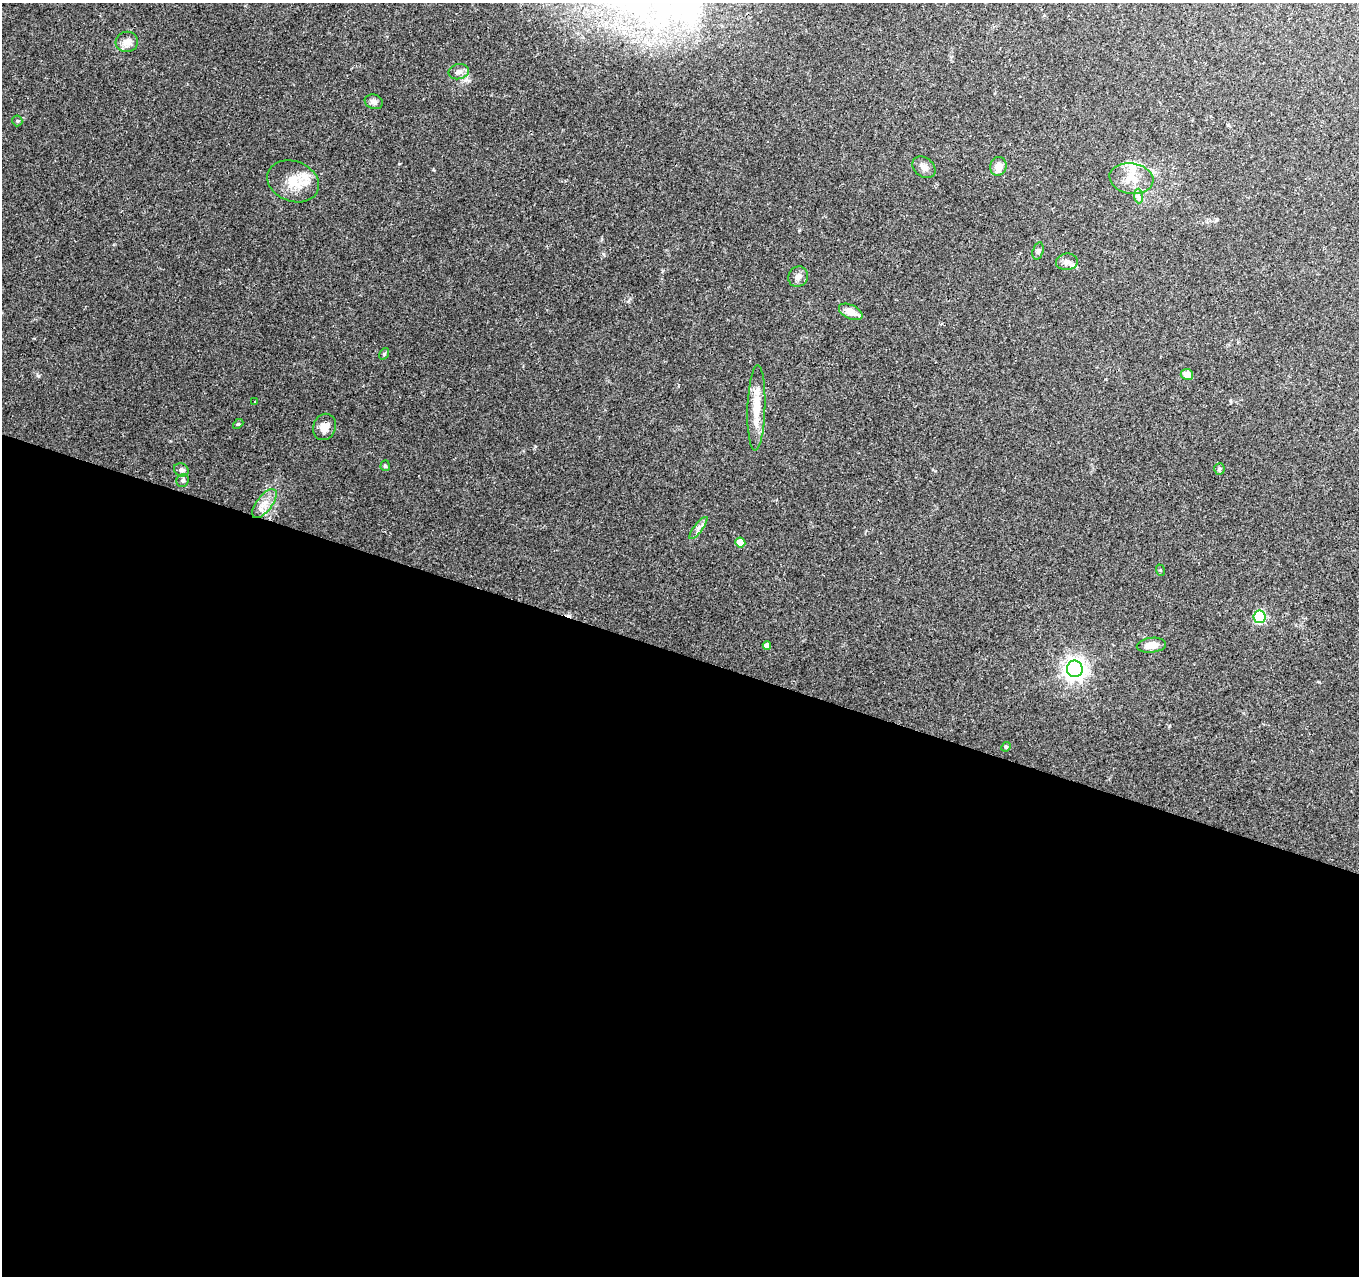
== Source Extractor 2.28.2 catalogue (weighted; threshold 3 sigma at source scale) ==
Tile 14 of 4 x 4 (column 2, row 4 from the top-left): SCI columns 1358-2714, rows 215-1488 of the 5437 x 5587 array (HDU 1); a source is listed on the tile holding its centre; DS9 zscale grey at full resolution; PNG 1361 x 1278 px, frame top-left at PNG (2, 3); each listed source drawn as its Kron ellipse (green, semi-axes under 4 px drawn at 4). Shown black and unused: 49% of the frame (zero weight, under 2 of 3 exposures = <1% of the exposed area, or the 3 px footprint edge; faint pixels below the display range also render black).
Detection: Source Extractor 2.28.2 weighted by HDU 2 'WHT'; one run over the whole footprint, this tile lists its part. Background 0.0889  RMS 0.0063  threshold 0.0285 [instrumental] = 3 sigma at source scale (4.5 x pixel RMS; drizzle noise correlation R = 1.50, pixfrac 1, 0.0396/0.0396 arcsec/px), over >= 5 px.
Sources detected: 36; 1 cosmic-ray / hot-pixel residue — neither listed nor drawn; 3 inside a brighter listed object's ellipse — not listed separately; the other 32 listed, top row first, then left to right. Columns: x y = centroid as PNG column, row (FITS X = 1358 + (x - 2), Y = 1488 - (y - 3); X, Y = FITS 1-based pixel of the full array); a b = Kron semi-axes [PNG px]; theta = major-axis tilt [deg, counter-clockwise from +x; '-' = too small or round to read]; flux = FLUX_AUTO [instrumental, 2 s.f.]
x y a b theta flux
127 42 11 10 - 5.1
459 72 10 7 12 2.9
374 102 9 7 -20 2.5
17 121 5 5 - 0.8
998 166 9 8 - 5.5
924 167 13 9 -37 4
1131 178 22 15 -8 12
293 181 27 20 -21 15
1138 196 7 4 -87 1.6
1038 251 9 5 73 1.7
1067 262 11 8 7 3.1
798 277 10 9 - 3.3
851 312 12 7 -25 7.2
384 354 6 4 56 0.73
1187 374 6 5 - 5.6
255 401 2 2 - 0.49
756 408 43 9 88 16
238 424 6 4 43 0.76
324 427 13 11 69 5.7
385 466 5 4 - 0.93
1219 469 5 5 - 0.98
181 470 8 6 -24 2.2
183 480 7 6 - 1.5
264 504 17 7 52 5.9
698 528 13 4 52 2.6
740 543 5 5 - 7.8
1160 570 6 3 -71 0.64
1260 617 6 6 - 54
1151 645 15 7 5 6.1
767 646 4 4 - 2.6
1075 669 8 8 - 420
1006 747 5 4 - 0.83
Unlisted compact peaks at least as high as the median listed source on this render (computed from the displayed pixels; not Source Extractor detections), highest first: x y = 38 376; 603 254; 799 230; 399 164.